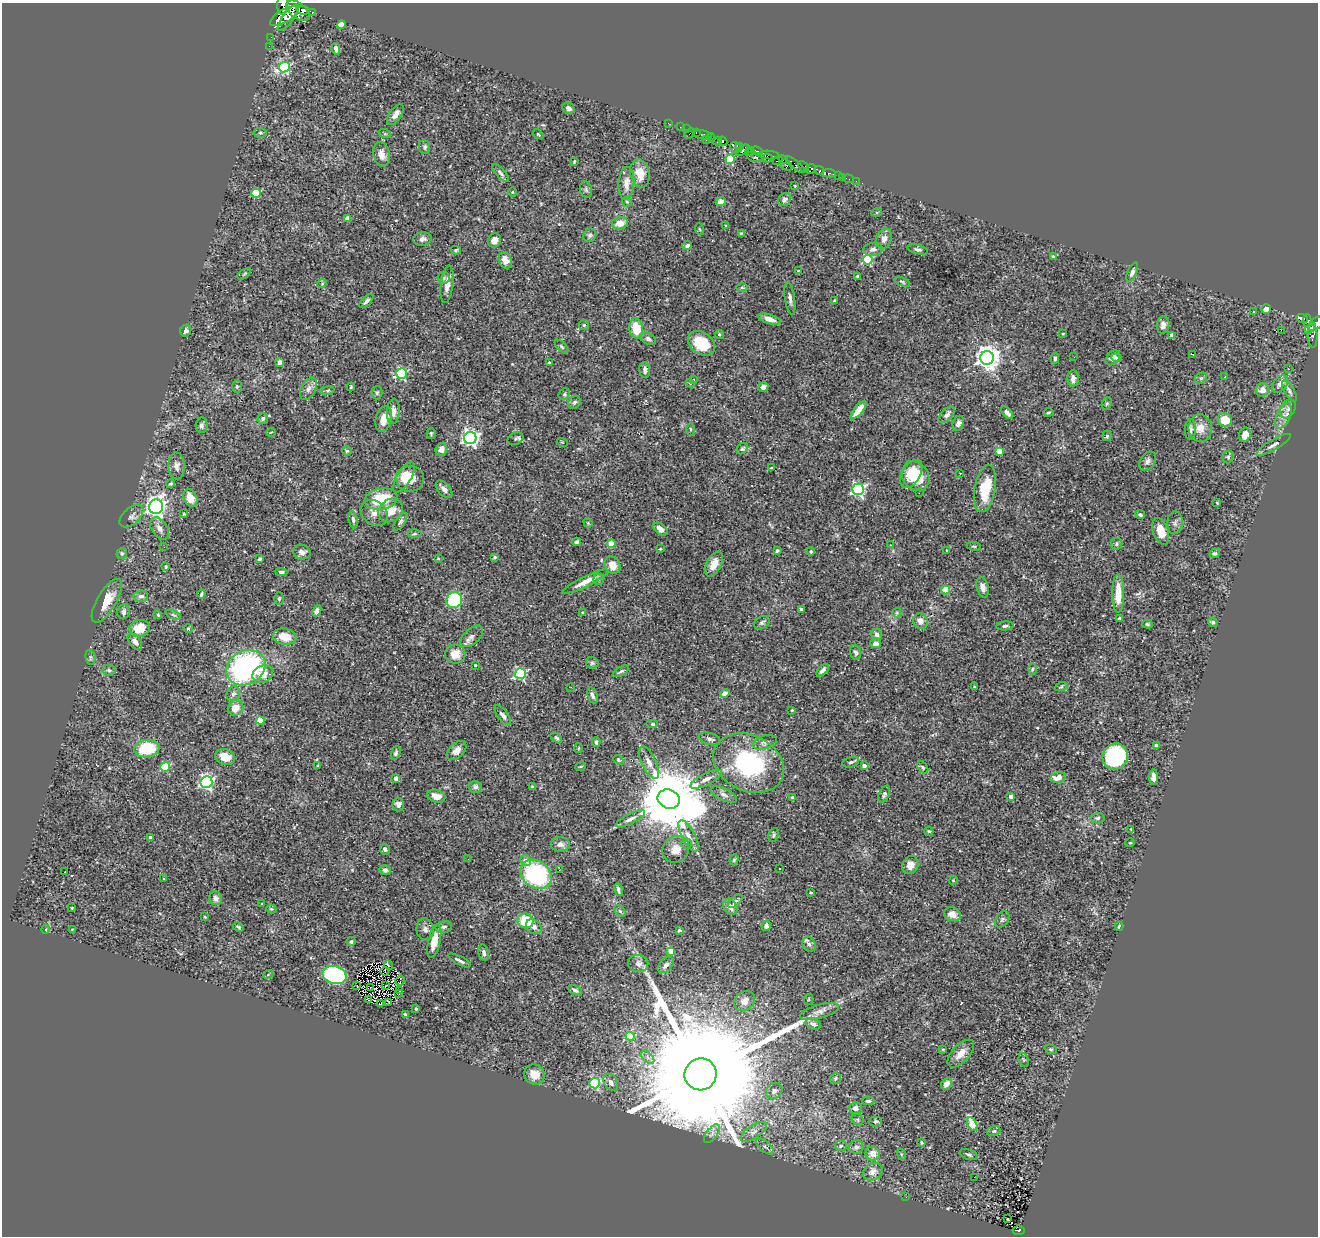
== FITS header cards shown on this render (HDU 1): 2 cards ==
NAXIS1  =                 1316
NAXIS2  =                 1234

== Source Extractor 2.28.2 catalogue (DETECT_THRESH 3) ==
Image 1316 x 1234 px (HDU 1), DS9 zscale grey, 1 PNG px = 1 image px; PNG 1320 x 1238 px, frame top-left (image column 1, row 1234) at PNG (2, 3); each listed source drawn as its Kron ellipse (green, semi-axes under 4 px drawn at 4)
Background 0.508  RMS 0.018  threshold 0.055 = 3 sigma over >= 5 px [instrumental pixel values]
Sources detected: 407; all 407 listed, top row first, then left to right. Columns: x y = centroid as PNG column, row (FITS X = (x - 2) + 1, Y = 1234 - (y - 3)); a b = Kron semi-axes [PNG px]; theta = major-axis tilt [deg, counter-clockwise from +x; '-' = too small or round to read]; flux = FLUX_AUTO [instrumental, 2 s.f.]
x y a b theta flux
282 4 10 5 88 11000
303 10 7 4 -6 2200
298 11 13 7 -38 6500
312 12 3 3 - 220
284 16 16 6 31 4200
288 18 16 5 53 2800
341 25 4 4 - 27
271 37 2 2 - 4.4
269 46 2 2 - 7.4
336 49 6 4 -80 4.9
284 67 6 5 - 150
569 108 6 5 - 4.6
395 114 12 6 56 8.2
668 123 2 2 - 5.3
680 127 2 2 - 12
686 129 2 2 - 10
696 132 3 2 - 26
260 133 7 5 -5 2.3
690 133 6 2 45 96
385 134 6 4 -19 1.6
538 134 6 3 -36 1.3
703 135 9 3 -11 70
711 138 4 3 - 350
706 140 3 2 - 18
717 141 4 3 - 270
723 141 5 4 - 570
740 146 3 3 - 86
425 147 7 5 -83 2.5
736 147 6 5 - 500
743 150 7 4 32 650
750 151 4 3 - 350
757 151 6 3 -21 210
382 154 12 8 -79 8.9
769 155 10 3 -4 390
754 157 8 4 -17 530
768 158 5 3 - 370
730 159 5 4 - 55
783 160 5 3 - 410
574 161 3 2 - 1.1
778 161 5 3 - 360
786 165 6 5 - 210
795 165 12 3 -39 110
803 166 6 4 -47 51
811 169 5 4 - 640
819 170 5 3 - 120
500 173 11 4 -47 3.6
640 173 14 9 -79 17
829 173 6 3 -6 63
838 176 2 2 - 11
843 177 4 2 - 3.5
848 179 5 2 - 8.1
856 181 2 2 - 3.5
626 183 16 8 86 10
795 186 3 2 - 1
586 190 8 6 -75 3.1
512 192 5 3 - 0.9
256 193 4 4 - 51
784 199 7 5 44 3.8
627 202 5 5 - 1.6
721 202 5 4 - 7.1
877 212 5 3 - 1.2
348 218 4 4 - 14
620 223 8 6 12 13
726 225 4 3 - 1.3
699 229 6 3 -70 1.5
741 233 4 3 - 1.5
590 235 7 6 - 3
422 239 9 6 7 5
884 239 10 7 71 7.6
494 240 7 6 - 8.1
687 246 5 4 - 3.1
873 249 10 6 7 5.7
918 249 11 4 -14 2.8
456 250 5 3 - 1.8
1053 257 4 4 - 3.6
505 260 8 6 -67 12
867 260 5 5 - 93
798 271 3 2 - 1.1
1132 272 10 4 67 4.3
244 274 8 4 35 1.7
858 276 3 3 - 4.1
443 278 6 6 - 2.8
902 282 8 3 -24 1.7
322 284 5 3 - 0.89
447 284 19 6 83 11
742 288 6 4 0 1.6
790 298 16 5 -81 4.8
366 301 9 4 44 3.1
834 301 4 3 - 1.9
1266 309 5 4 - 8.9
1254 312 4 3 - 1
1302 318 6 3 -15 190
770 319 11 4 -16 7.3
1307 321 7 4 -87 310
1316 324 8 5 52 690
584 325 5 5 - 1.8
1163 325 9 6 83 5.4
636 328 10 7 -81 30
1310 328 6 4 52 470
1281 330 2 2 - 380
186 331 6 5 - 3.1
719 334 4 4 - 2.1
1063 334 2 2 - 1.2
1172 335 4 4 - 7.2
1313 336 11 5 -87 140
648 339 8 5 -31 4
701 343 15 10 -35 36
561 347 8 4 -45 2
1192 354 2 2 - 0.76
1074 357 3 2 - 0.97
987 358 7 7 - 1200
1055 358 5 3 - 2.4
1113 358 8 6 47 5.3
1116 358 5 4 - 1.9
280 362 4 4 - 11
549 363 3 3 - 1.5
1288 369 2 2 - 0.86
645 370 8 5 -86 4.9
401 374 5 5 - 150
1225 377 2 2 - 0.84
1073 378 8 5 89 6.7
1201 378 6 5 - 2.3
693 379 4 3 - 1.9
690 383 4 4 - 1.6
1280 384 10 6 48 8.4
237 387 6 5 - 1.9
351 387 4 4 - 1.1
763 387 5 4 - 5.1
308 389 12 7 63 6.1
327 390 7 3 9 1.6
1262 390 7 6 - 9.6
1289 391 12 5 -60 4.3
377 393 6 5 - 2.1
564 394 6 5 - 2.1
574 402 7 5 44 3.4
1107 404 6 5 - 2.1
1288 409 10 7 60 5.1
858 410 11 4 51 13
393 411 12 6 86 7.3
1048 412 5 3 - 1.4
1007 413 8 4 -45 4.9
947 415 10 5 46 4.8
1283 416 13 6 67 8.4
263 419 5 5 - 2.9
384 419 13 8 76 11
1225 420 7 6 - 22
958 423 7 5 71 4.1
202 425 7 6 - 3.4
1200 428 14 11 -83 13
690 429 6 3 -89 1.5
1190 429 10 5 88 4.5
271 432 5 3 - 0.87
431 433 5 4 - 1.4
1245 435 7 6 - 8.3
1107 436 5 4 - 2
470 438 6 6 - 490
515 439 8 6 28 2.9
562 442 5 3 - 1
1274 445 19 5 31 5.5
441 449 6 5 - 7.8
742 449 6 5 - 1.9
347 451 5 5 - 1.9
999 451 4 4 - 20
1228 457 6 5 - 2.7
1148 461 10 7 54 4.2
176 466 13 8 -86 6.3
771 468 4 3 - 0.93
960 473 3 2 - 1.1
911 474 15 9 59 26
916 476 16 13 -57 40
404 477 17 7 59 10
410 479 14 13 - 18
171 484 4 4 - 1.7
444 489 10 6 -48 5.4
858 489 6 5 - 260
985 489 24 10 80 40
919 493 2 2 - 1.9
190 498 9 6 -63 17
381 499 17 10 11 45
1217 503 4 2 - 1.1
156 507 7 7 - 620
391 510 13 11 38 19
374 513 15 11 -41 10
184 514 4 3 - 1.2
1140 514 5 4 - 2
131 516 14 8 43 5.9
353 520 9 4 -80 3
400 522 10 4 56 3.1
588 523 5 4 - 1.2
1175 523 11 7 86 4.6
159 528 12 8 -58 7.3
660 529 8 5 -39 6.6
1161 531 14 7 -71 19
414 534 7 3 1 1.6
577 542 4 3 - 2.8
611 544 4 4 - 26
1117 544 6 6 - 2.6
890 545 3 2 - 0.65
974 546 7 3 -9 1.3
164 547 2 2 - 1.6
660 549 3 2 - 1.1
947 550 4 3 - 1.1
777 551 3 3 - 3
811 551 4 4 - 2.4
302 552 9 7 -11 6.5
122 553 5 5 - 2.7
1215 553 5 4 - 1.9
495 557 4 3 - 1.8
438 558 4 3 - 0.96
259 559 4 4 - 2.7
714 564 13 7 63 12
612 565 9 7 -55 14
166 567 4 3 - 1.3
281 572 6 4 -5 2.8
599 579 5 5 - 2.3
585 582 25 5 26 13
983 587 10 6 -75 7.3
946 590 4 4 - 31
1118 593 19 6 90 24
201 594 4 3 - 2
141 596 7 5 6 4.2
279 599 6 4 -90 2
454 600 8 7 - 120
107 601 25 9 59 22
801 609 4 3 - 5.5
317 611 6 4 66 4.1
123 612 7 6 - 4.1
583 613 3 3 - 1.6
897 613 5 4 - 1.5
158 615 4 3 - 1.1
173 615 8 4 -23 2.2
1120 618 4 3 - 2.1
920 621 8 7 - 8.6
1213 622 5 4 - 2.3
762 623 8 5 36 3
1147 624 5 4 - 1.6
1005 626 8 4 4 3.1
140 628 10 8 13 25
188 628 4 4 - 1.3
877 634 6 5 - 4.5
472 636 13 7 42 6.1
285 637 12 8 -11 21
135 642 9 5 -52 7.4
875 643 5 4 - 6.4
856 652 7 5 -70 3.3
455 654 10 9 - 16
90 657 8 5 -84 2.6
592 663 6 5 - 2.4
475 665 3 3 - 1.9
246 668 20 16 30 230
1032 669 6 4 88 1.6
109 670 6 5 - 2.5
823 670 8 3 48 4.1
621 671 9 3 30 2.1
520 673 5 5 - 140
263 674 10 8 25 16
571 687 3 2 - 3
975 687 4 3 - 1.7
1061 687 6 4 19 1.7
725 693 5 4 - 7.2
233 694 8 6 57 3.5
592 695 8 4 -70 3.9
235 708 8 7 - 14
792 710 3 2 - 1.1
503 715 12 5 -53 4.2
260 721 4 4 - 28
652 724 6 4 0 2.1
556 738 7 4 -43 1.9
710 739 11 6 -17 3.8
596 742 5 3 - 2.2
765 742 12 6 19 4.5
1156 745 4 4 - 5.8
147 748 12 9 6 57
579 748 5 3 - 1.1
457 750 12 7 44 7.8
396 753 7 4 70 2.6
225 757 10 7 -19 17
1115 757 13 12 - 150
618 760 5 4 - 1.8
649 762 18 7 -64 9.5
851 762 8 5 16 2.5
749 763 37 28 -26 140
318 766 3 3 - 1.1
581 766 5 2 - 1.2
864 766 4 3 - 6.5
165 767 5 4 - 55
923 767 7 4 -51 1.9
1058 777 8 5 12 14
1153 777 8 4 -89 5.8
396 778 4 4 - 12
706 779 18 6 27 8.3
206 782 6 6 - 280
475 787 6 6 - 3.7
532 787 4 3 - 1.7
724 794 14 6 -27 5.5
884 794 9 5 66 3.1
436 796 9 6 -16 9.6
1011 796 3 3 - 5.6
793 798 4 4 - 7.8
669 799 11 9 -19 16000
398 805 6 6 - 6.4
1098 818 7 5 3 2.3
630 819 16 5 26 6.7
1131 829 3 2 - 1
929 831 4 3 - 1.3
773 835 7 5 67 2.3
688 836 17 6 -62 11
150 837 3 3 - 2.7
687 843 5 5 - 2
1130 843 5 3 - 0.95
560 844 9 7 -1 5.1
385 849 5 4 - 3.4
676 849 14 12 49 13
468 859 2 2 - 1.8
734 860 6 4 73 1.9
526 861 5 5 - 9.1
910 865 9 8 - 10
780 868 3 2 - 1.6
385 870 6 5 - 4.2
559 870 2 2 - 3.3
65 872 4 3 - 7.2
536 874 17 13 -37 140
164 879 3 2 - 2
953 880 4 4 - 1.4
618 890 6 4 -72 3.5
811 893 3 3 - 2
216 898 7 6 - 6.1
735 901 9 4 41 2.5
262 904 3 2 - 0.81
730 907 8 6 -51 8.8
72 908 3 2 - 1
271 909 5 4 - 1.5
620 911 7 4 -44 2
952 914 9 6 -21 12
205 917 4 2 - 0.87
1002 919 9 6 50 3.2
525 921 8 7 - 41
766 926 5 4 - 4.6
1119 926 4 3 - 5.7
238 927 6 3 -25 1.6
444 927 8 6 10 3.4
534 927 8 6 -40 6.3
46 929 5 3 - 1.1
425 929 11 8 -80 5.7
72 930 3 2 - 0.83
679 930 3 3 - 2.1
434 941 17 6 77 19
351 942 4 4 - 2.6
809 944 8 6 -60 3.9
671 951 4 4 - 14
484 953 8 5 -78 3.8
459 960 12 3 -28 3.8
638 964 10 8 -8 6.7
388 965 5 2 - 0.97
666 965 9 6 45 4.8
385 971 4 2 - 1.1
268 975 5 3 - 1.1
335 975 12 9 -17 190
400 980 5 2 - 1.4
386 985 4 2 - 1.1
357 986 3 2 - 1.9
370 988 2 2 - 0.89
400 990 4 3 - 1.4
575 990 7 4 -26 3.8
399 994 3 2 - 1.6
809 999 5 3 - 1
369 1000 2 2 - 0.72
744 1001 11 9 36 8.4
389 1002 3 2 - 1.3
380 1003 3 2 - 0.84
416 1009 3 3 - 1.4
819 1011 20 7 15 8.9
405 1015 4 3 - 2.3
813 1024 8 5 -24 4.7
630 1036 4 4 - 43
943 1049 4 3 - 1.2
1051 1049 6 4 -19 2
961 1053 17 8 47 13
648 1057 8 5 -46 3.7
1024 1060 7 5 -73 1.7
534 1074 10 10 - 14
701 1074 16 16 - 110000
836 1078 5 5 - 1.9
611 1082 9 6 -57 7
595 1083 5 5 - 130
946 1084 6 4 47 10
774 1091 9 7 41 5.6
868 1101 6 3 0 2.3
856 1108 6 5 - 6
858 1119 6 5 - 2
876 1122 6 5 - 2.4
972 1124 7 4 -63 50
994 1131 7 5 16 2.1
754 1132 15 6 33 7.3
712 1134 11 5 53 4.8
921 1142 4 3 - 1.5
765 1146 10 5 -40 3.4
841 1146 6 5 - 2.9
856 1147 7 6 - 4.7
873 1154 7 7 - 11
901 1154 6 3 -72 1.5
969 1155 9 5 -18 2.6
873 1172 10 8 30 9.2
974 1177 2 2 - 4.4
906 1197 2 2 - 6.3
1008 1219 3 3 - 4.2
1018 1230 6 4 7 42
At the frame edge (FLAGS 8, measured only in part): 2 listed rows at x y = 282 4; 1316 324